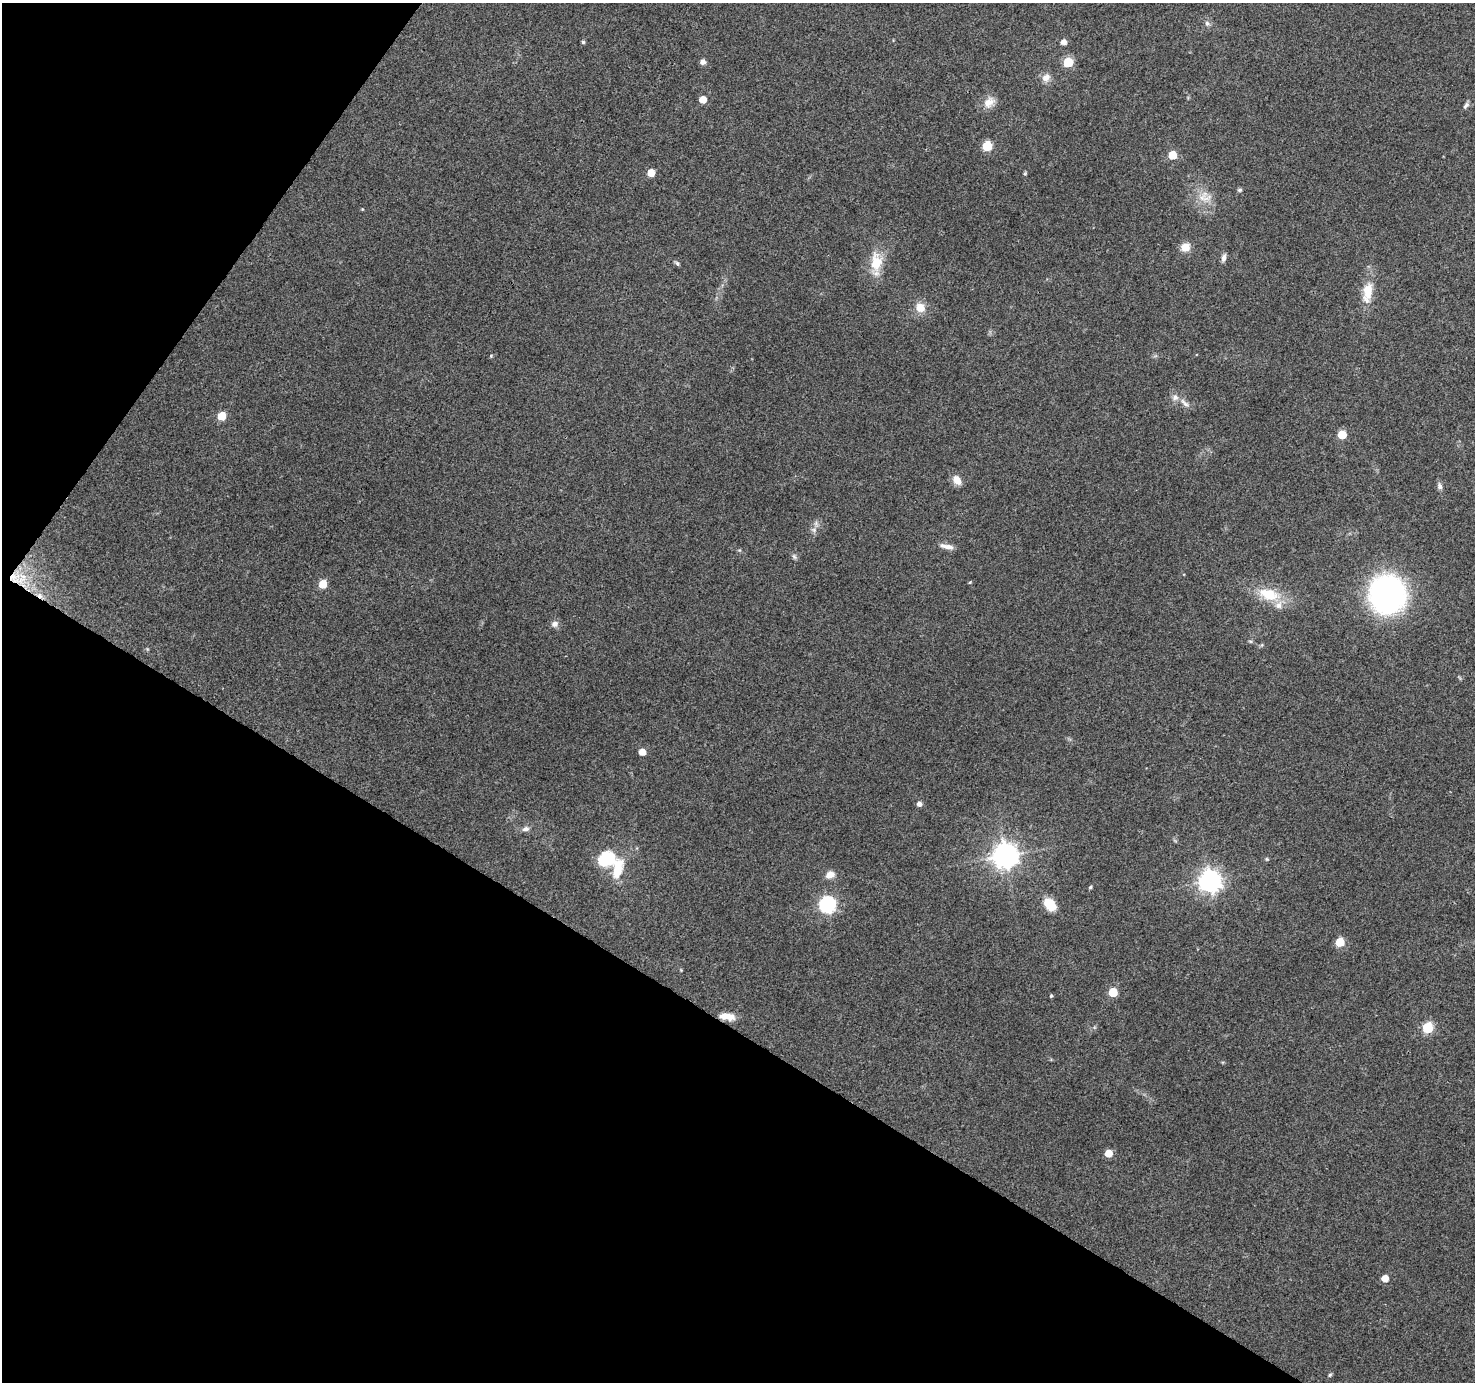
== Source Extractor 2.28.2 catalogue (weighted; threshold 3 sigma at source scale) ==
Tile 9 of 4 x 4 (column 1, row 3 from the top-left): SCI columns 2-1474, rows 1566-2945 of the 5899 x 5962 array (HDU 1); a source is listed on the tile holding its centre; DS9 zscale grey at full resolution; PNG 1477 x 1384 px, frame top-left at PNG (2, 3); no overlay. Shown black and unused: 32% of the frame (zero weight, under 3 of 4 exposures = <1% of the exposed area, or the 3 px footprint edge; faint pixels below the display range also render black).
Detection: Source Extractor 2.28.2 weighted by HDU 2 'WHT'; one run over the whole footprint, this tile lists its part. Background 0.149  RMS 0.0073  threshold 0.0331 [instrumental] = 3 sigma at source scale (4.5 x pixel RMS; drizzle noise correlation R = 1.50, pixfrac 1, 0.0396/0.0396 arcsec/px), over >= 5 px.
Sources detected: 61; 1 cosmic-ray / hot-pixel residue — not listed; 3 inside a brighter listed object's ellipse — not listed separately; the other 57 listed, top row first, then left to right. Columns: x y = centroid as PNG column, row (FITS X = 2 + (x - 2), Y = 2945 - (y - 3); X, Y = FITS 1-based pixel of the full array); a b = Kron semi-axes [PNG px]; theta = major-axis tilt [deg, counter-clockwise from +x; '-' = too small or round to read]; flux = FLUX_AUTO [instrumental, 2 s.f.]
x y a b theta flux
1207 23 8 6 -49 2.2
583 42 5 5 - 1
1064 42 5 5 - 4.7
703 62 5 5 - 3.6
1068 62 6 5 - 33
1046 77 12 9 34 5
703 99 5 5 - 9.8
989 102 18 12 42 7.5
1466 105 10 5 54 2
987 146 5 5 - 40
1173 155 5 5 - 22
651 173 5 5 - 11
1025 174 6 4 -79 0.97
1239 190 6 5 - 1.3
1205 197 21 15 1 12
1185 247 10 9 - 7.8
1224 258 10 5 75 3
876 262 24 14 85 19
677 263 8 4 -43 1.3
1368 292 31 12 82 16
920 307 12 11 - 8.3
491 356 5 4 - 0.88
1185 403 17 6 -42 4.1
222 416 5 5 - 21
1342 435 5 5 - 20
957 480 12 8 -52 6.9
1440 486 10 6 -77 2.5
814 530 6 6 - 2.1
947 546 19 6 -11 4.6
739 550 6 4 -17 0.88
794 557 8 5 -63 1.7
13 577 22 11 5 15
970 582 4 3 - 0.73
323 584 5 5 - 22
1269 594 29 15 -17 24
1387 594 30 28 -89 200
555 624 9 8 - 3.4
1250 641 6 4 -18 0.95
642 752 5 5 - 7.7
919 804 4 4 - 3.9
526 829 10 6 10 3
1006 855 8 8 - 720
607 859 21 17 15 30
1267 859 5 4 - 0.89
830 875 13 9 20 5.3
1210 881 8 8 - 470
1090 887 5 4 - 0.98
1050 904 14 10 -48 15
827 905 7 7 - 180
1340 942 5 5 - 25
1113 992 5 5 - 21
1051 996 4 4 - 0.99
727 1016 19 8 -7 8.3
1428 1028 6 6 - 49
1109 1153 5 5 - 11
1385 1278 5 5 - 7.8
1330 1375 6 4 46 1
Overlapping masked pixels (flux is a lower limit): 1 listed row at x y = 13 577